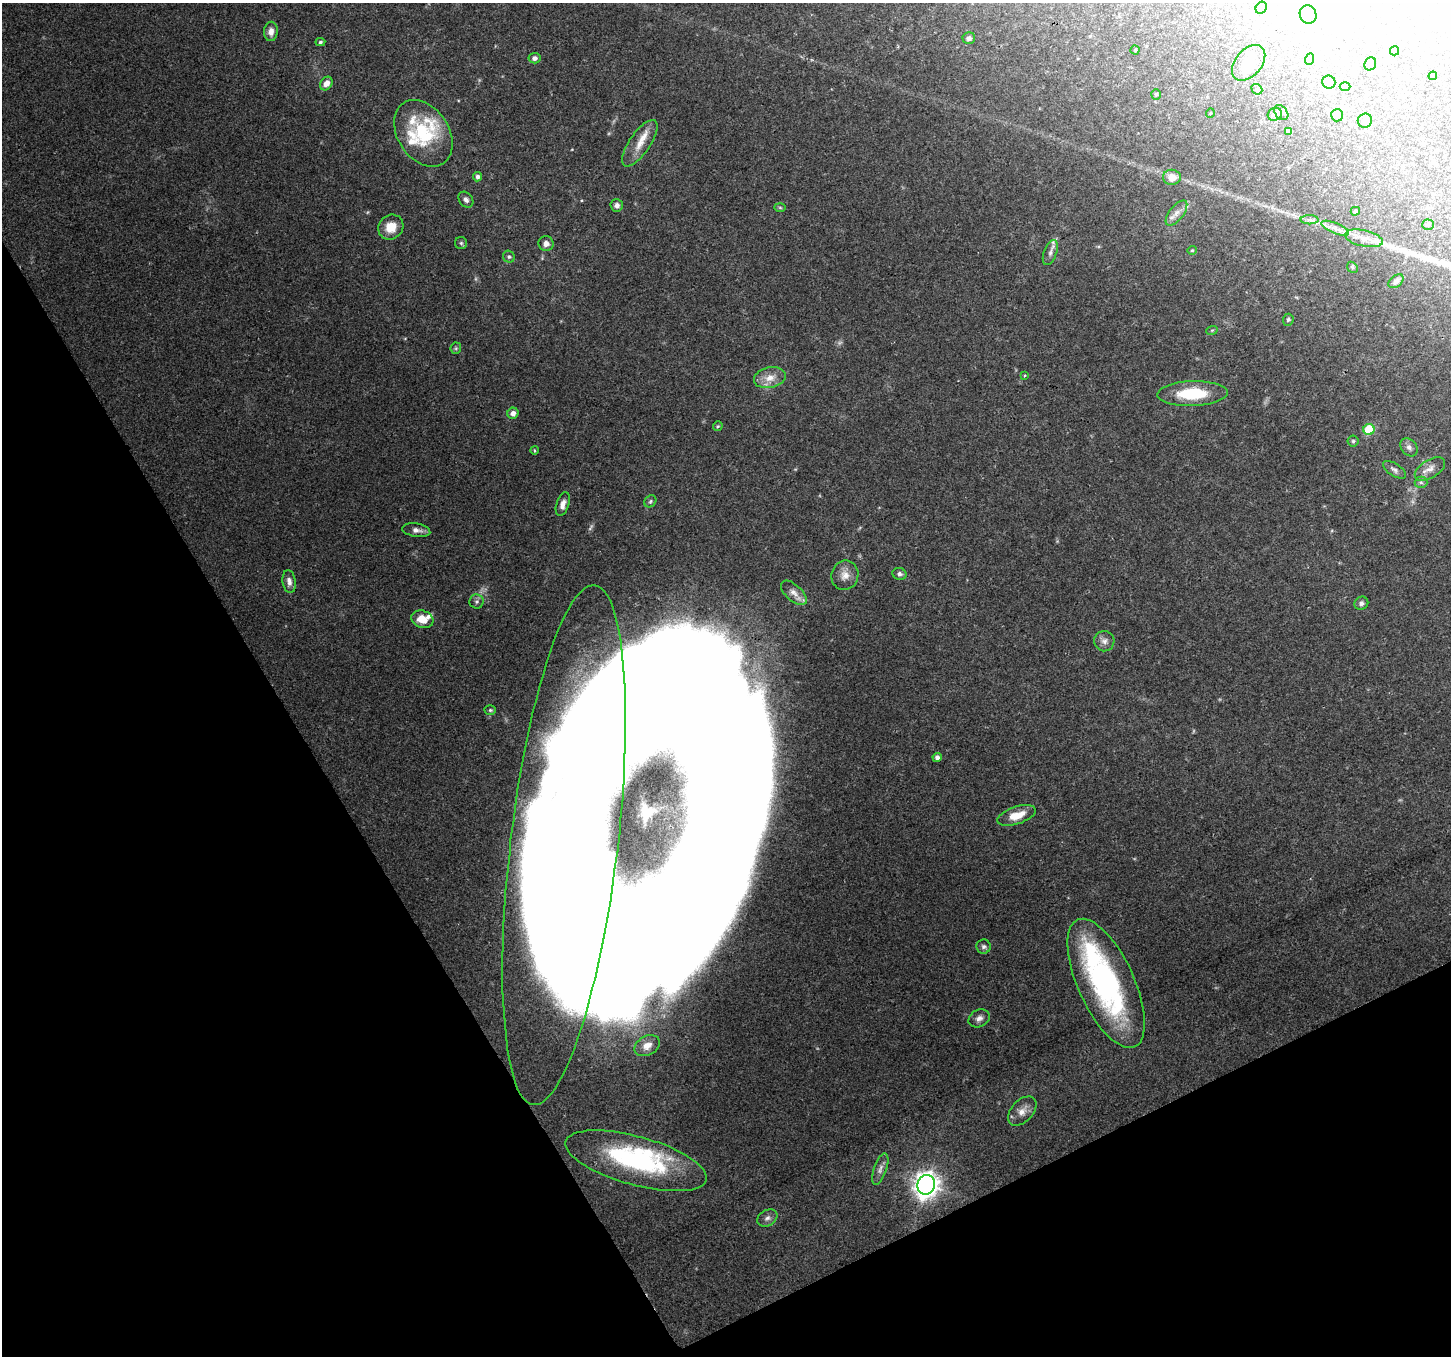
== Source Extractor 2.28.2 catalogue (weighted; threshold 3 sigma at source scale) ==
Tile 14 of 4 x 4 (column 2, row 4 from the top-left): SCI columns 1452-2900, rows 164-1517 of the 5797 x 5684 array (HDU 1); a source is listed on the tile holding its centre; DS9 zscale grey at full resolution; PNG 1453 x 1358 px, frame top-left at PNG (2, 3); each listed source drawn as its Kron ellipse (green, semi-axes under 4 px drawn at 4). Shown black and unused: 27% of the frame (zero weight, under 2 of 3 exposures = <1% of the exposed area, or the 3 px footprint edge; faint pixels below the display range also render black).
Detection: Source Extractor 2.28.2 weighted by HDU 2 'WHT'; one run over the whole footprint, this tile lists its part. Background 0.069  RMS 0.0054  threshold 0.0243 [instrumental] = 3 sigma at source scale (4.5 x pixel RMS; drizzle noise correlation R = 1.50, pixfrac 1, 0.0396/0.0396 arcsec/px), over >= 5 px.
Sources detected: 102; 1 too faint to see at this stretch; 11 inside a brighter object's white glare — neither listed nor drawn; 7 inside a brighter listed object's ellipse — not listed separately; the other 83 listed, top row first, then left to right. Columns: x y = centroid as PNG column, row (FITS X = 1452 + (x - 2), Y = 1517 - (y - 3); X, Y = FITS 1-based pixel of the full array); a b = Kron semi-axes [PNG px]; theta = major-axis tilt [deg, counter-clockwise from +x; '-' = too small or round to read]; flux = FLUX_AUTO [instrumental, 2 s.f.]
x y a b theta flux
1261 8 6 5 - 1.1
1308 15 9 8 - 2.4
271 31 9 7 85 3.7
969 38 6 5 - 1.8
320 42 5 4 - 0.91
1135 50 4 4 - 0.74
1394 51 4 4 - 0.99
534 58 6 5 - 2
1310 59 6 3 70 0.59
1249 63 20 13 50 8
1370 64 7 5 62 1.2
1433 76 4 3 - 0.58
1329 82 7 6 - 2.4
326 84 7 6 - 4
1345 86 5 3 - 0.52
1257 89 6 4 -42 0.79
1156 94 5 4 - 0.76
1210 113 5 3 - 0.38
1281 113 8 6 -50 1.4
1275 114 7 6 - 1.4
1337 115 6 6 - 1.6
1365 121 7 7 - 2.5
1288 131 4 3 - 1.1
423 133 36 25 -57 32
640 143 27 10 56 8.3
478 177 4 4 - 1.8
1172 177 9 7 0 5.5
466 200 9 6 -51 1.9
617 205 6 6 - 2.3
780 207 6 4 -2 0.7
1355 211 5 4 - 0.96
1176 213 15 7 52 3.5
1310 220 9 4 -1 1.6
1428 225 5 5 - 0.86
391 227 13 12 - 8.9
1335 228 15 5 -23 3.2
1364 238 19 8 -12 5.1
461 243 6 6 - 1.1
546 244 7 7 - 2.8
1192 250 5 4 - 0.59
1050 252 13 6 70 2.4
509 257 6 5 - 1.1
1352 267 6 4 -47 0.83
1396 281 8 5 39 2.2
1288 320 6 5 - 0.88
1212 330 6 3 18 0.65
456 348 6 5 - 0.8
1025 375 3 2 - 0.69
770 378 16 10 12 6.7
1192 394 35 12 2 24
513 413 5 5 - 3
718 426 5 4 - 0.69
1369 429 5 5 - 27
1353 441 5 5 - 0.83
1409 447 10 7 -49 2.2
534 450 4 3 - 0.54
1430 469 17 9 31 4.4
1394 470 13 6 -33 1.9
1421 482 6 5 - 1.2
650 501 6 5 - 0.96
563 504 12 6 72 3.3
416 530 14 6 -8 3
899 574 7 6 - 1.5
845 575 15 13 73 5.6
289 582 11 6 -82 2.8
794 593 16 8 -41 3.5
477 601 7 7 - 1.5
1361 603 7 6 - 1.6
422 619 11 8 -18 8.2
1104 641 10 10 - 3.1
490 710 5 4 - 0.95
937 757 4 4 - 2.1
1016 815 20 8 18 8.5
564 845 262 53 83 1200
984 947 7 7 - 1.6
1106 983 70 28 -66 120
979 1018 11 8 27 2.7
647 1046 13 9 29 4.7
1022 1111 17 11 47 4.8
636 1161 73 24 -15 83
880 1169 16 6 71 3
926 1185 10 9 - 500
767 1218 10 8 31 2.4
Overlapping masked pixels (flux is a lower limit): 1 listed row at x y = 564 845